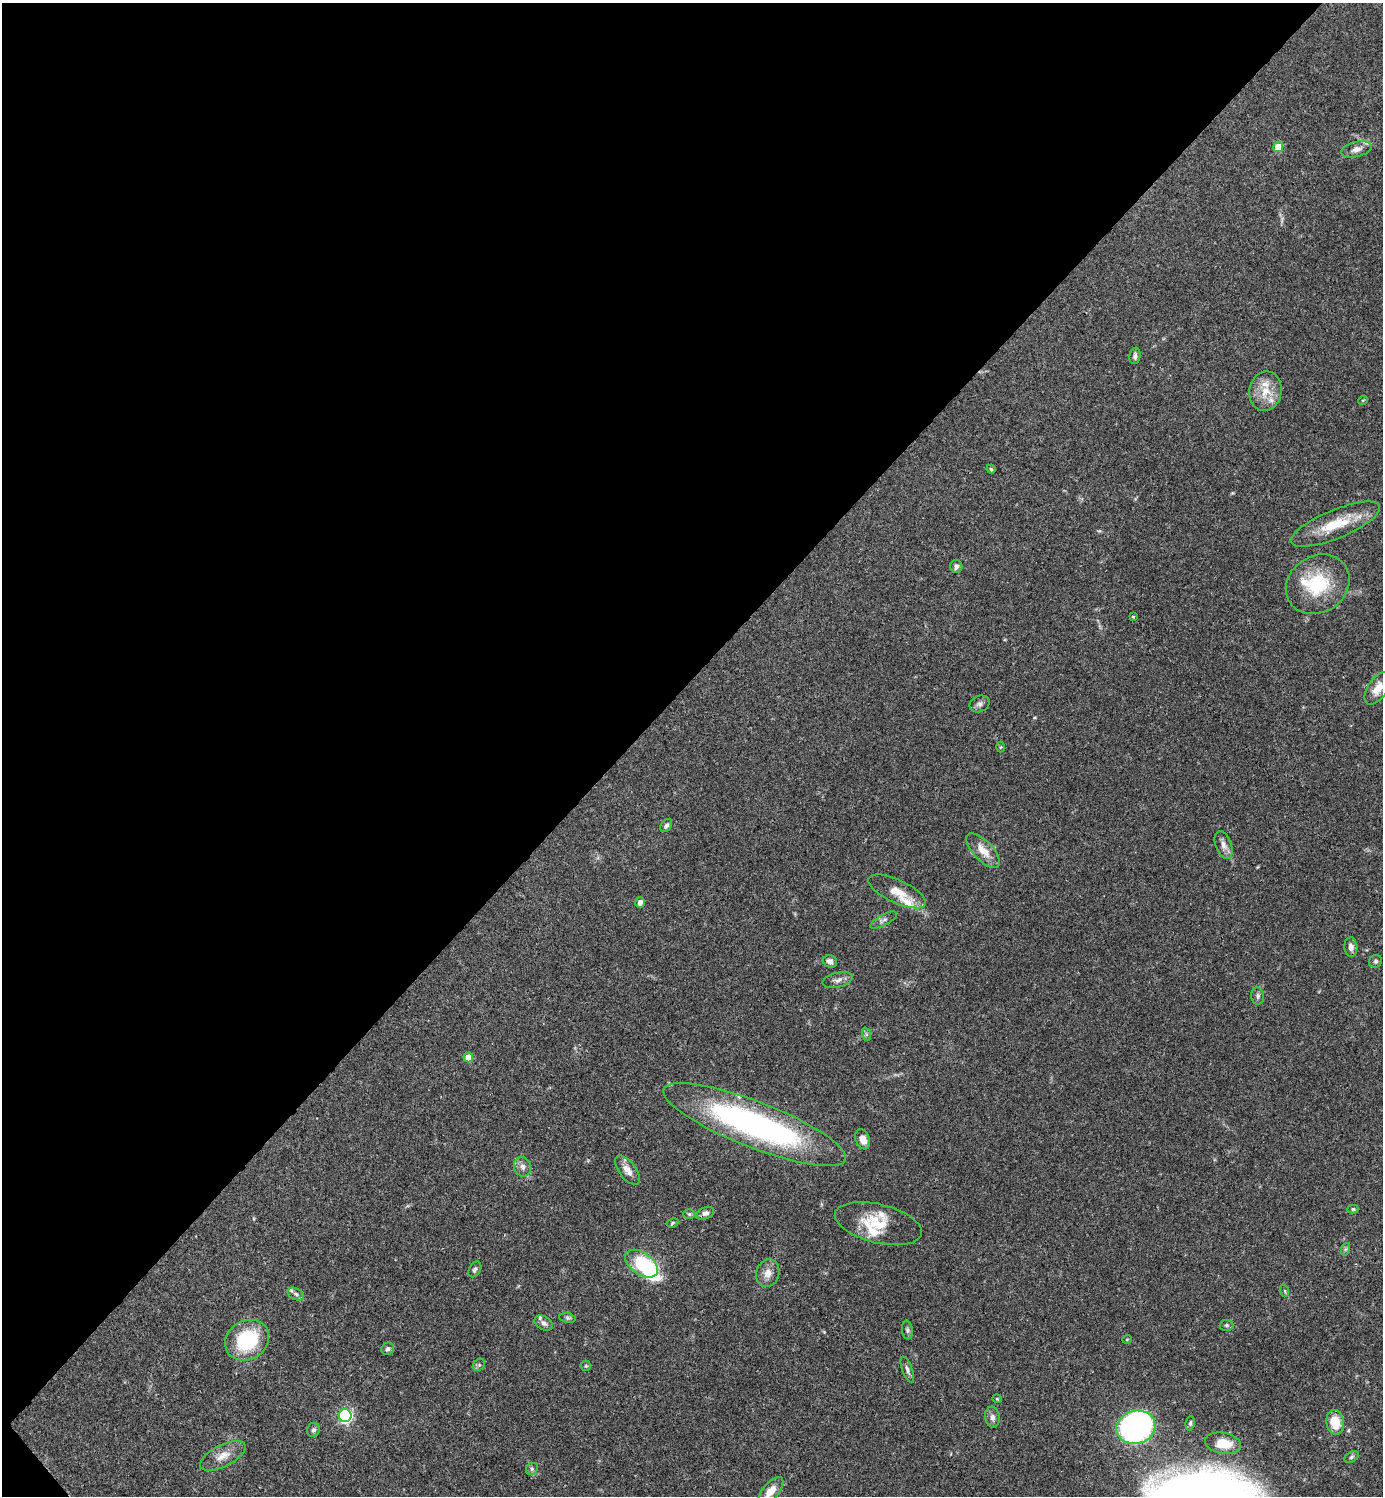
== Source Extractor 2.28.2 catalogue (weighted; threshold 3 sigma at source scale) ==
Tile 5 of 4 x 4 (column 1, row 2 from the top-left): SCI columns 299-1679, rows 2990-4483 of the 5981 x 5981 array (HDU 1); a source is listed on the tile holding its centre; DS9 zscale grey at full resolution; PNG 1385 x 1498 px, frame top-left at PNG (2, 3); each listed source drawn as its Kron ellipse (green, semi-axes under 4 px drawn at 4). Shown black and unused: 46% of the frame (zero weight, under 3 of 4 exposures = <1% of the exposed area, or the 3 px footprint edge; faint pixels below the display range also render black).
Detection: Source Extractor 2.28.2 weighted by HDU 2 'WHT'; one run over the whole footprint, this tile lists its part. Background 0.0389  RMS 0.0027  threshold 0.0121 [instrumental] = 3 sigma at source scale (4.5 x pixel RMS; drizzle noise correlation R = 1.50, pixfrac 1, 0.05/0.05 arcsec/px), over >= 5 px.
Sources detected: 75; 1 inside a brighter object's white glare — neither listed nor drawn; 11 inside a brighter listed object's ellipse — not listed separately; the other 63 listed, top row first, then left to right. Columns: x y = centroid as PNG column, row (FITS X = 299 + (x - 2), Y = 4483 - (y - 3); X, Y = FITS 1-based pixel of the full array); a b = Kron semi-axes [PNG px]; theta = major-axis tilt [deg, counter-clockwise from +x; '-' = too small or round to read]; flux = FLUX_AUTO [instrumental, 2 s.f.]
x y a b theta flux
1278 147 5 5 - 7.8
1356 149 15 7 13 1.7
1135 356 8 5 83 0.79
1265 391 20 16 79 5.4
1363 400 5 3 - 0.21
991 469 4 4 - 0.35
1335 524 48 14 22 9.8
956 566 6 6 - 0.85
1318 584 33 28 34 15
1133 617 3 2 - 0.34
1378 688 18 9 55 3
980 704 10 8 24 1
1001 747 5 3 - 0.26
666 826 7 5 53 0.66
1224 845 15 8 -70 1.7
983 851 22 9 -46 3.9
897 891 31 11 -25 4.4
640 902 5 4 - 1.2
883 920 15 5 29 0.95
1351 947 10 6 -85 1.6
830 961 7 6 - 1.1
1376 961 7 6 - 0.53
838 980 15 7 15 1.4
1258 996 8 6 -83 0.75
866 1034 7 4 -72 0.47
468 1057 5 5 - 3.8
755 1125 98 23 -21 80
863 1139 10 7 -68 2.2
522 1167 10 8 -72 1.4
627 1170 17 8 -52 2.1
1353 1209 5 4 - 0.45
705 1213 9 6 23 1.2
689 1214 6 5 - 0.43
672 1223 6 4 29 0.36
878 1224 45 19 -14 9.2
1346 1249 6 4 70 0.44
642 1264 18 11 -36 15
475 1269 8 5 58 0.75
768 1273 14 11 72 2.4
1285 1291 6 3 -71 0.34
296 1294 9 5 -28 0.81
568 1318 8 5 -10 0.52
544 1323 10 6 -29 0.97
1226 1325 7 5 -2 0.56
907 1330 9 5 -85 0.65
1127 1339 5 3 - 0.19
247 1340 23 19 33 18
388 1349 6 6 - 0.6
479 1365 7 5 43 0.51
586 1366 5 5 - 0.33
907 1370 13 5 -69 1
997 1399 4 4 - 0.26
345 1416 6 6 - 48
992 1417 10 7 -83 1.2
1335 1422 12 9 -80 5.8
1190 1423 7 4 82 0.55
1136 1427 20 16 15 80
313 1430 7 6 - 0.72
1223 1443 18 10 -10 5.5
223 1456 25 11 27 3.5
1351 1457 8 5 28 0.52
532 1469 6 5 - 0.58
771 1491 17 8 50 3.5
Overlapping masked pixels (flux is a lower limit): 2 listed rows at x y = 755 1125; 705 1213
Isophote crosses this tile's border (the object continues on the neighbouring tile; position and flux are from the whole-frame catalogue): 2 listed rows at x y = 1378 688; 771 1491